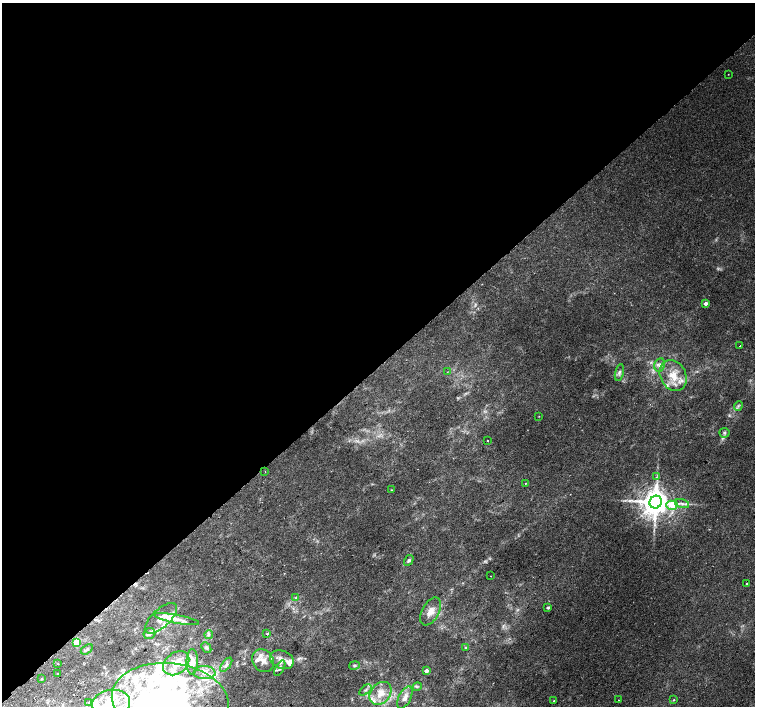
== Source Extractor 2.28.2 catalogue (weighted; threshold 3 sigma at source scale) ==
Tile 2 of 4 x 4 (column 2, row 1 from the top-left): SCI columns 1550-3054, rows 4420-5827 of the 6117 x 6089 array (HDU 1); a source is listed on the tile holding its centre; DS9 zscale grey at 2 x 2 block average (1 PNG px = mean of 2 x 2 image px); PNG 757 x 708 px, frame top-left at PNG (2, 3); each listed source drawn as its Kron ellipse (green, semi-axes under 4 px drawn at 4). Shown black and unused: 52% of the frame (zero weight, under 2 of 3 exposures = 3% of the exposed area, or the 3 px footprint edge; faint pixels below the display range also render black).
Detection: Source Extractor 2.28.2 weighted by HDU 2 'WHT'; one run over the whole footprint, this tile lists its part. Background 0.00183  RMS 0.0023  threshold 0.0105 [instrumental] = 3 sigma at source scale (4.5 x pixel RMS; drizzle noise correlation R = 1.50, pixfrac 1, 0.0396/0.0396 arcsec/px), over >= 5 px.
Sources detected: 77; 2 too faint to see at this stretch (2 x 2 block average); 3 inside a brighter object's white glare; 2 cosmic-ray / hot-pixel residue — neither listed nor drawn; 15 inside a brighter listed object's ellipse — not listed separately; the other 55 listed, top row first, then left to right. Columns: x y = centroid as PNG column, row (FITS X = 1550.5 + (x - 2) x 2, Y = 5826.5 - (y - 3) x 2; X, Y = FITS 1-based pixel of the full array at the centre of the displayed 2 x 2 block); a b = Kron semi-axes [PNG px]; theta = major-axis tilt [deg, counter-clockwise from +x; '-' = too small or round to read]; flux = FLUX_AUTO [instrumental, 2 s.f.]
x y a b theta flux
728 74 2 2 - 0.17
705 303 2 2 - 3.6
740 346 2 2 - 0.47
660 365 7 5 80 1.8
447 372 3 2 - 0.17
619 372 8 4 77 1.6
673 375 16 12 -62 9.8
738 406 5 3 - 0.85
539 416 2 2 - 0.25
724 433 5 5 - 1.1
487 441 2 2 - 0.41
265 472 2 2 - 0.61
657 477 4 2 - 0.52
525 483 2 2 - 1.1
391 490 3 2 - 0.35
656 502 6 6 - 1000
682 504 7 3 -17 1.5
672 505 5 4 - 14
409 560 6 4 59 0.99
491 576 2 2 - 0.21
747 583 2 2 - 0.39
295 598 3 2 - 0.44
548 608 3 2 - 1.1
431 611 15 8 62 5.3
161 618 20 9 43 5.9
177 619 23 4 -11 4.3
150 634 6 5 - 1.3
267 634 2 2 - 1.1
209 635 4 3 - 0.78
77 642 3 3 - 22
206 648 6 3 -47 0.73
465 648 4 3 - 0.6
87 649 6 3 34 0.88
282 660 12 9 -22 5
263 661 12 10 -51 5.3
192 662 12 5 89 3.6
176 663 14 10 36 8.2
58 664 2 2 - 0.29
226 665 8 4 53 1.4
354 665 5 4 - 0.82
280 668 8 4 61 1.4
426 671 2 2 - 3.8
205 673 11 6 -3 3.8
58 674 2 2 - 3.5
42 679 3 2 - 0.32
417 687 4 3 - 0.62
365 690 7 3 37 1
380 693 13 9 50 6.8
405 697 12 6 64 3.1
170 700 58 36 -6 120
619 700 2 2 - 0.21
674 700 3 2 - 0.4
554 701 2 2 - 0.34
89 702 4 3 - 0.72
111 703 19 13 7 16
Isophote crosses this tile's border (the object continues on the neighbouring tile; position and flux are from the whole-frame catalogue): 2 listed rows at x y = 170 700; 111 703
Diffuse or blended objects may show on this block-average render without a row.